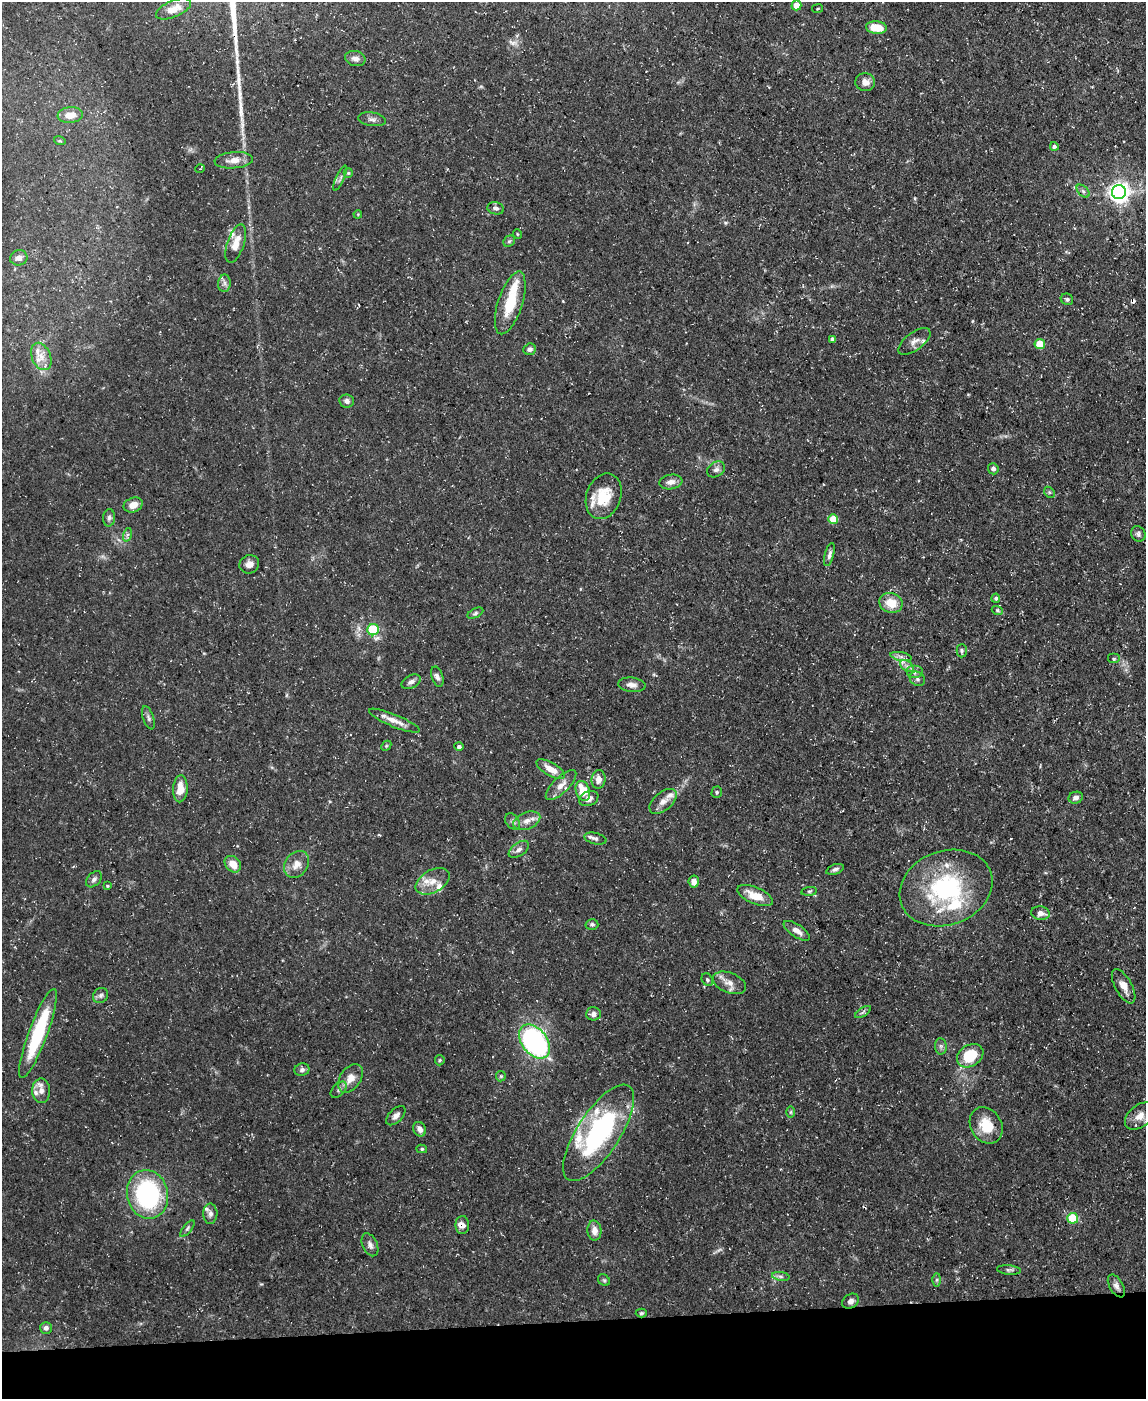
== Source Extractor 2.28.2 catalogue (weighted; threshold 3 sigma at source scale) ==
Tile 10 of 4 x 3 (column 2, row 3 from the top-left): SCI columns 1145-2288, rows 126-1522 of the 4575 x 4549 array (HDU 1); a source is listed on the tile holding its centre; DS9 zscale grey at full resolution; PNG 1148 x 1401 px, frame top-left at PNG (2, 2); each listed source drawn as its Kron ellipse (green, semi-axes under 4 px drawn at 4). Shown black and unused: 6% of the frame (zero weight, under 3 of 5 exposures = <1% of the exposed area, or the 3 px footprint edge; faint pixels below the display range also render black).
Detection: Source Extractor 2.28.2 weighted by HDU 2 'WHT'; one run over the whole footprint, this tile lists its part. Background 0.0884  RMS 0.0046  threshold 0.0208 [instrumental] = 3 sigma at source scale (4.5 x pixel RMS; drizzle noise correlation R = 1.50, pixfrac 1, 0.05/0.05 arcsec/px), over >= 5 px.
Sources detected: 143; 1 cosmic-ray / hot-pixel residue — neither listed nor drawn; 17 inside a brighter listed object's ellipse — not listed separately; the other 125 listed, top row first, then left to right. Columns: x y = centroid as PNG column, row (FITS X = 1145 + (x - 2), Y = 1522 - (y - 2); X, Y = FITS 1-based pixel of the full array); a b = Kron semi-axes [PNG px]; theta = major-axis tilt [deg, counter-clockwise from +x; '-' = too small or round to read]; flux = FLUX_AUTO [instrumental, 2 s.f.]
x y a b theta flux
796 5 5 5 - 8.3
173 9 19 8 23 5
817 9 5 3 - 0.56
876 27 10 6 -5 10
355 58 10 7 -14 2.5
865 82 10 9 - 3.1
70 115 13 8 6 5.5
372 119 14 6 -9 2
60 141 6 3 -18 0.58
1054 146 4 4 - 1.1
234 160 19 8 5 4.9
200 169 5 3 - 0.37
348 173 5 4 - 0.6
340 178 14 3 66 1.1
1083 191 8 4 -45 1.2
1119 192 7 7 - 300
496 208 8 6 -14 1.6
358 214 4 3 - 0.42
517 234 5 3 - 0.39
509 241 6 5 - 0.84
236 243 20 8 71 6.4
19 258 8 7 - 2.4
224 283 9 6 88 1.7
1067 299 6 5 - 1
510 303 33 12 72 16
832 339 4 4 - 1.9
914 341 19 8 37 3.7
1040 344 5 5 - 14
530 349 6 5 - 1.9
41 356 14 9 -66 4.8
347 401 7 6 - 1.8
716 469 9 7 33 1.7
993 469 6 5 - 1.5
671 482 11 7 9 2.8
1049 492 6 4 -45 0.74
604 496 23 17 70 14
133 505 10 7 21 4.5
109 518 9 6 85 1.3
833 519 5 5 - 10
1138 534 8 7 - 1.3
127 535 7 4 72 0.97
829 555 12 4 75 1.6
249 564 10 9 - 3.3
996 598 4 4 - 1.2
891 603 12 10 -18 7.9
997 610 6 4 -20 0.65
475 613 8 4 25 1
373 630 6 5 - 27
962 651 7 5 90 0.95
901 657 11 4 -11 1.7
1114 659 6 5 - 0.87
907 666 8 5 -34 1.7
914 672 8 6 0 1.6
437 677 10 5 -73 1.9
917 679 8 6 -38 1.3
411 682 10 6 27 1.9
632 685 14 7 -6 2.7
148 718 12 5 -72 1.5
394 721 27 6 -23 5
386 746 6 4 46 0.69
459 747 5 4 - 1.2
551 769 16 6 -30 6.2
599 779 9 7 84 3.7
561 785 20 7 44 4.3
180 789 13 7 87 6.3
583 791 10 7 -73 10
717 792 6 5 - 0.77
589 798 10 7 23 2.8
1076 798 7 6 - 1.8
663 801 16 9 40 3.8
512 821 9 6 -57 1.5
527 821 14 8 21 3.8
595 839 11 5 -13 1.5
519 849 11 6 36 2.1
233 864 9 7 -47 5.2
297 864 14 11 53 5
835 869 9 5 20 1.3
94 879 9 6 46 1.6
433 881 18 11 30 5.7
694 882 6 5 - 3.1
107 886 4 3 - 0.54
946 888 48 37 20 59
809 891 8 4 8 0.84
755 896 19 8 -23 8.2
1040 913 9 7 -9 3.1
592 924 6 5 - 0.94
797 931 15 6 -33 3.3
707 980 6 5 - 0.91
729 983 17 10 -21 4.1
1124 986 19 8 -61 4.6
101 995 8 7 - 1.4
863 1012 9 3 32 1.1
593 1014 7 6 - 2.3
38 1033 47 9 70 37
535 1041 19 12 -52 100
941 1046 8 6 -83 1.2
970 1056 14 10 33 17
440 1060 5 5 - 0.67
302 1070 7 6 - 1.5
501 1076 5 5 - 0.67
350 1078 16 10 56 5.4
339 1090 10 6 46 1.5
41 1091 12 9 -89 3.5
791 1112 6 4 89 0.6
396 1116 12 6 44 2.3
1140 1116 17 10 39 4.5
986 1125 19 15 -57 11
420 1129 7 6 - 2.6
599 1133 56 21 57 78
422 1149 5 4 - 0.82
147 1194 24 20 -79 66
210 1214 10 7 88 1.9
1073 1218 5 5 - 28
462 1225 9 6 -88 2
187 1229 10 4 50 1.1
594 1230 10 7 -87 3.2
370 1245 12 7 -65 2.2
1009 1270 12 4 -5 1.2
781 1276 9 4 -9 1.3
604 1280 6 5 - 0.75
937 1280 7 4 89 0.94
1116 1286 12 6 -60 2.4
851 1301 9 6 33 2.2
641 1313 5 4 - 0.69
46 1328 6 6 - 1.5